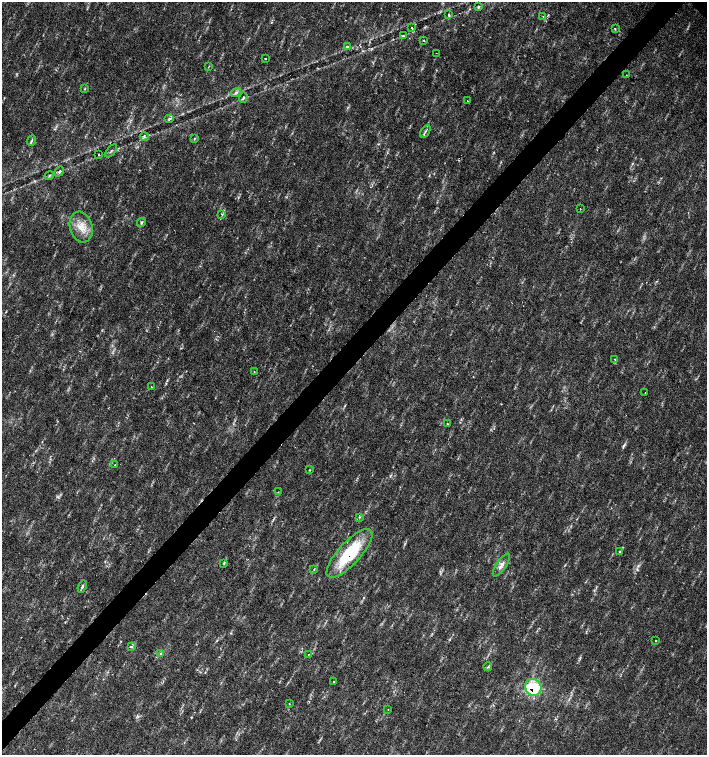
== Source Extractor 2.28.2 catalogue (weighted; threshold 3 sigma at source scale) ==
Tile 7 of 4 x 4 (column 3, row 2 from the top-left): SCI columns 3044-4453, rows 3013-4517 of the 6023 x 6029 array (HDU 1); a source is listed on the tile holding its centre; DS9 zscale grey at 2 x 2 block average (1 PNG px = mean of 2 x 2 image px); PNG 709 x 757 px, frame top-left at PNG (2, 2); each listed source drawn as its Kron ellipse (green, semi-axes under 4 px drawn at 4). Shown black and unused: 4% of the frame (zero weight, under 2 of 3 exposures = <1% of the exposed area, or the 3 px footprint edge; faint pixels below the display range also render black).
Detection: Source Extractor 2.28.2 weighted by HDU 2 'WHT'; one run over the whole footprint, this tile lists its part. Background 0.0334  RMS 0.0041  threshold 0.0185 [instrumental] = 3 sigma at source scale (4.5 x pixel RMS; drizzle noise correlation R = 1.50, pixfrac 1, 0.0396/0.0396 arcsec/px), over >= 5 px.
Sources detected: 55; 2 cosmic-ray / hot-pixel residue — neither listed nor drawn; the other 53 listed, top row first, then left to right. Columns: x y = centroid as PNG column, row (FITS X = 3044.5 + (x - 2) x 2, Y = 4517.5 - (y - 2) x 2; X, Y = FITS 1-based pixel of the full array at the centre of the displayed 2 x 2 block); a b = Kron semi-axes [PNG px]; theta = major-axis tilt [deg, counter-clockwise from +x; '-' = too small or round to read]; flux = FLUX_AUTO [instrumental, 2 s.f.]
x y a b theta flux
479 6 4 3 - 0.95
449 15 4 3 - 1.6
543 17 2 2 - 0.68
412 28 2 2 - 1.8
615 29 3 2 - 0.82
403 36 2 2 - 1.9
423 40 3 2 - 1
347 47 3 3 - 1.8
436 53 2 2 - 0.56
265 59 2 2 - 2.5
209 66 3 2 - 0.52
626 75 2 2 - 0.81
85 89 4 2 - 0.64
236 93 5 3 - 1.7
243 98 5 3 - 1.6
468 101 2 2 - 0.95
170 118 5 2 - 1.3
425 131 7 2 57 1.6
144 136 4 3 - 1.3
194 138 4 2 - 0.68
32 141 6 2 67 1.3
111 151 8 2 48 1.2
99 154 2 2 - 0.67
59 171 5 3 - 1.4
49 176 5 2 - 0.79
580 209 2 2 - 0.37
222 214 3 2 - 0.82
141 223 5 3 - 1.8
81 227 16 11 -74 14
615 359 2 2 - 0.49
254 371 2 2 - 0.49
151 387 2 2 - 0.44
645 393 2 2 - 0.84
447 424 2 2 - 0.71
115 465 2 2 - 0.69
310 470 3 2 - 0.57
278 492 2 2 - 0.5
359 517 3 2 - 1.1
620 551 4 2 - 0.84
349 553 31 11 47 56
224 563 4 3 - 1
501 565 13 5 55 5.4
314 569 3 2 - 0.63
82 587 6 3 69 1.7
655 641 2 2 - 0.75
131 647 2 2 - 2.9
160 654 3 2 - 1.1
308 654 2 2 - 0.46
488 667 4 2 - 0.85
334 682 2 2 - 1.5
533 687 9 8 - 42
289 704 3 2 - 0.41
388 709 2 2 - 0.35
Overlapping masked pixels (flux is a lower limit): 2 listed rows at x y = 349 553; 533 687
Diffuse or blended objects may show on this block-average render without a row.